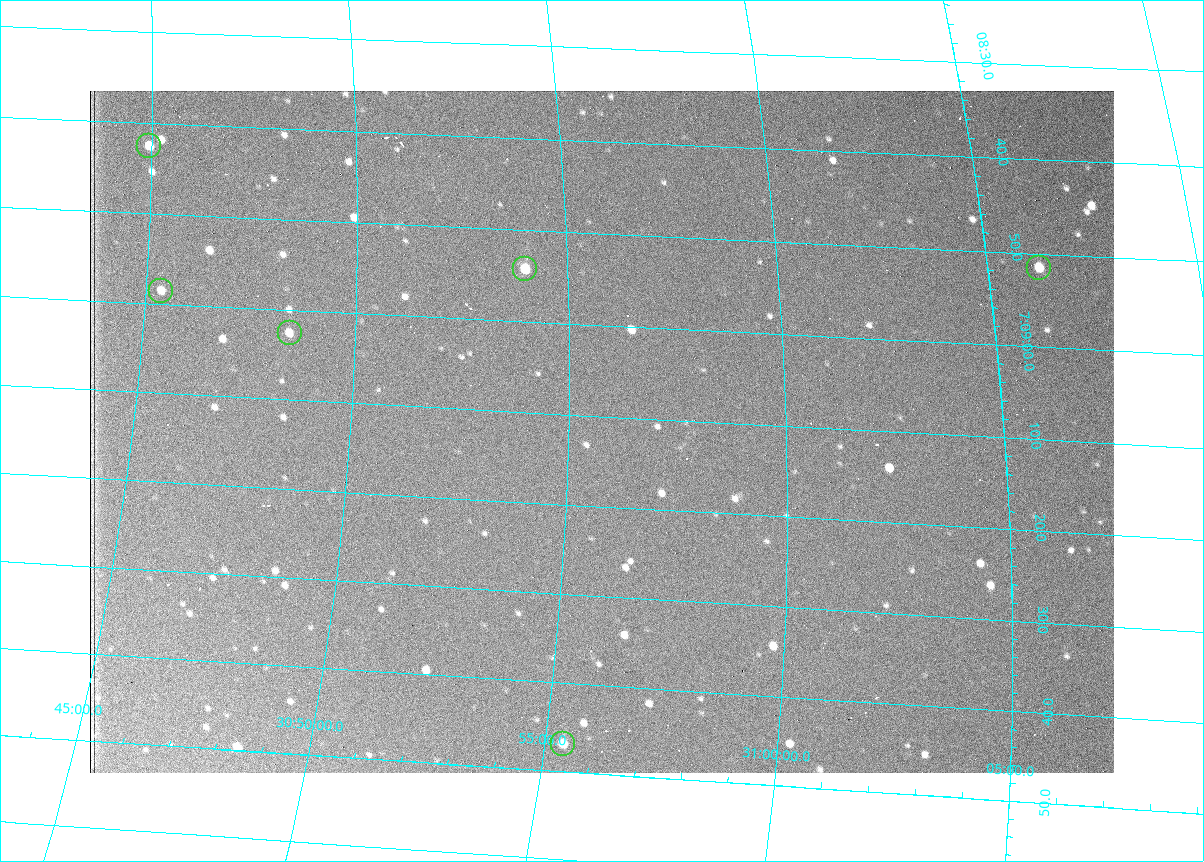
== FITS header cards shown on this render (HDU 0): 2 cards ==
NAXIS1  =                 1024 /fastest changing axis
NAXIS2  =                  682 /next to fastest changing axis

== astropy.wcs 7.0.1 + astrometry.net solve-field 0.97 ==
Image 1024 x 682 px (HDU 0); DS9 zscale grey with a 90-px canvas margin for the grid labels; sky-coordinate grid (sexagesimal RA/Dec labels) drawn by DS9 from the SOLVED WCS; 6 Tycho-2 reference stars matched to detected sources circled (green)
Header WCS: RA---TAN/DEC--TAN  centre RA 07:09:12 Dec +30:56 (107.30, +30.93 deg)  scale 1.43 arcsec/px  FOV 24.4' x 16.3'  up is -93 deg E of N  parity flipped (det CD > 0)
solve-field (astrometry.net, Tycho-2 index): VERIFIED the header's WCS against the Tycho-2 star catalogue (6 matches, 0 conflicts) and refined it, rather than solving blind
Solved WCS: RA---TAN-SIP/DEC--TAN-SIP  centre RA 07:09:12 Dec +30:56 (107.30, +30.93 deg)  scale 1.38 x 1.42 arcsec/px (non-square pixels)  FOV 23.5' x 16.2'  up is -91 deg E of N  parity flipped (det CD > 0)
The solver's refit moves the header's centre by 15 arcsec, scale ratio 0.9646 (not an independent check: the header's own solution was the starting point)
Tycho-2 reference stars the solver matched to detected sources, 6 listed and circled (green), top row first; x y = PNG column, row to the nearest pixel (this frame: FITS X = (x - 90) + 1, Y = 682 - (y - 91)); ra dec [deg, ICRS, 3 dp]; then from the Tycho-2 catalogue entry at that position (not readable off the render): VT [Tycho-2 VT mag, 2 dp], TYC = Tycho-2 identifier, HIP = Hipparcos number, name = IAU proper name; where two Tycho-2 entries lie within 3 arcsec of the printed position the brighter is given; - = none
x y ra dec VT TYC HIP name
149 146 107.177 +30.749 11.91 2438-477-1 - -
1039 268 107.215 +31.104 11.64 2438-821-1 - -
525 269 107.226 +30.900 10.76 2438-883-1 - -
161 291 107.244 +30.756 12.13 2438-718-1 - -
290 333 107.261 +30.807 12.26 2438-856-1 - -
563 744 107.445 +30.924 11.38 2438-1056-1 - -